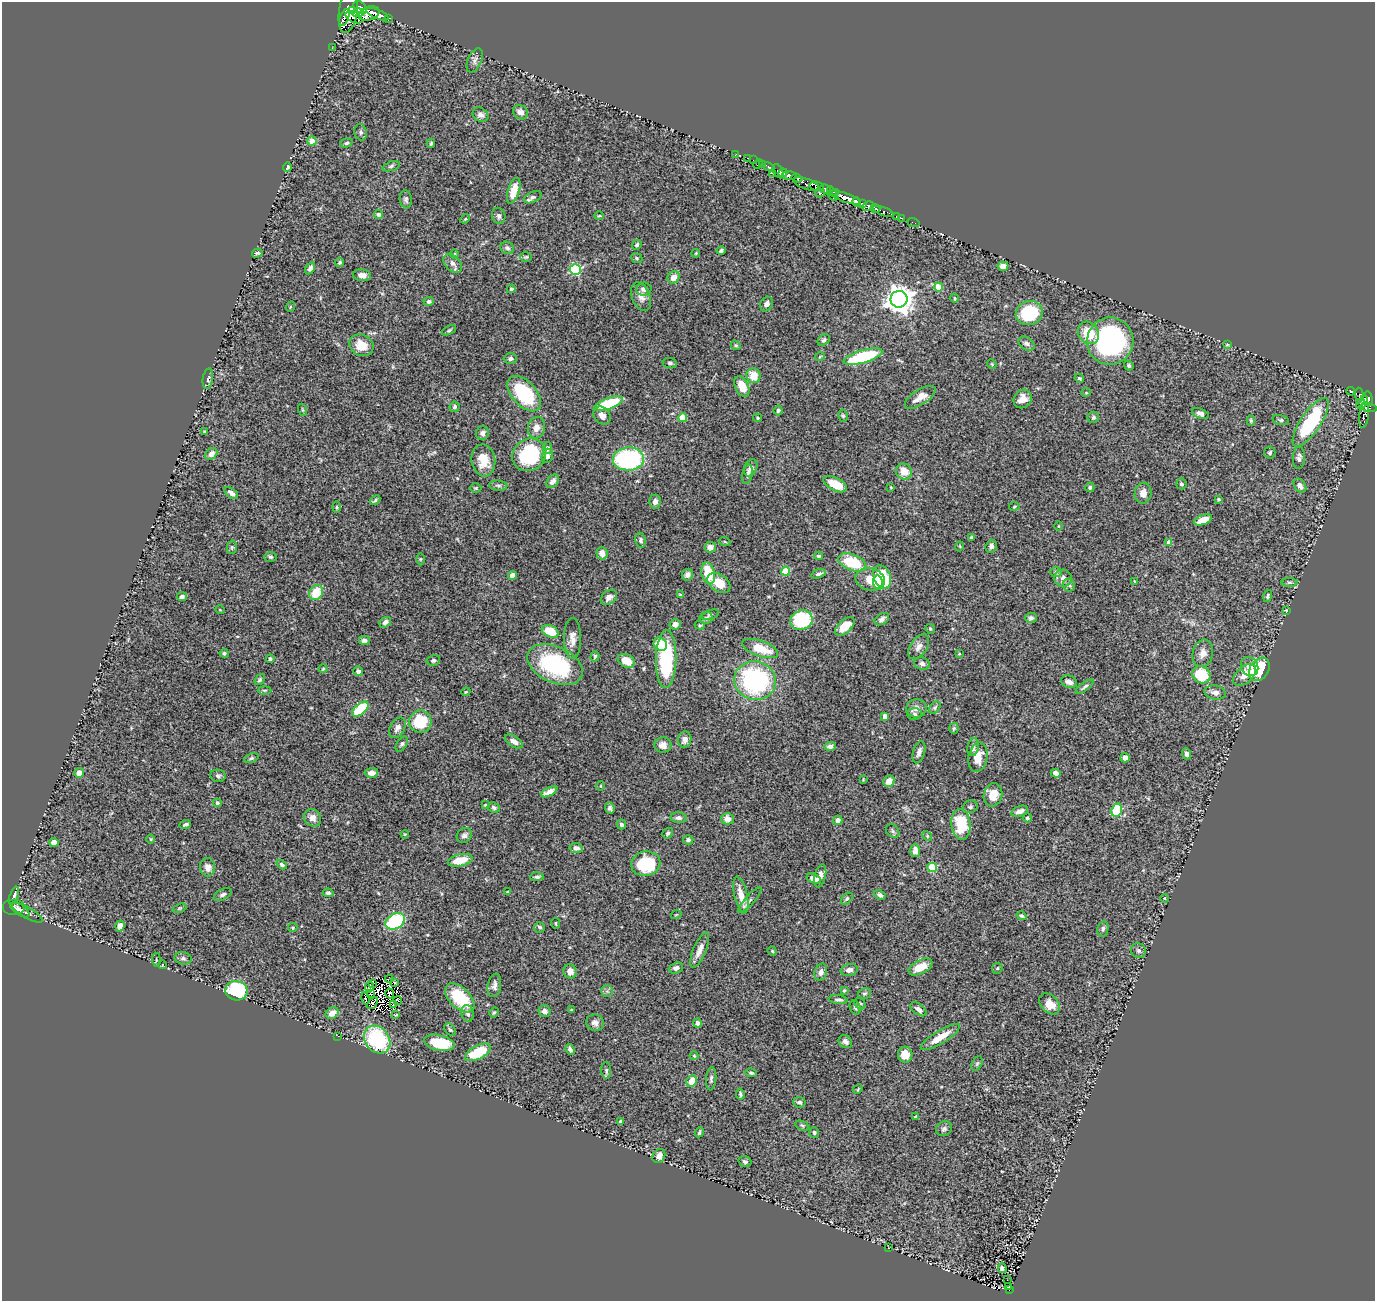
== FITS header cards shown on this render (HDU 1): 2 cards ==
NAXIS1  =                 1373
NAXIS2  =                 1299

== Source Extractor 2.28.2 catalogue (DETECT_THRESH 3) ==
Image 1373 x 1299 px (HDU 1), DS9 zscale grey, 1 PNG px = 1 image px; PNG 1377 x 1303 px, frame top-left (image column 1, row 1299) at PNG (2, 2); each listed source drawn as its Kron ellipse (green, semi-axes under 4 px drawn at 4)
Background 0.99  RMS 0.041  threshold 0.122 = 3 sigma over >= 5 px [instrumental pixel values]
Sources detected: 387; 11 with non-positive FLUX_AUTO (blend fragments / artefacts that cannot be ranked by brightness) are neither listed nor drawn; the other 376 listed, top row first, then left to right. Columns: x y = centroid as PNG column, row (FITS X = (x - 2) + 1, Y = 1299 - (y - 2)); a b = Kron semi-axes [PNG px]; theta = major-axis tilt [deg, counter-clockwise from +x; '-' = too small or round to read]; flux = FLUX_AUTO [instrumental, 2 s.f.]
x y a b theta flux
360 8 8 5 -45 1100
348 11 22 9 81 2500
353 11 3 2 - 300
358 13 6 4 5 270
369 14 11 7 16 1200
377 14 12 4 -23 1200
344 17 9 4 69 800
354 17 9 5 -26 480
388 18 3 3 - 110
332 48 3 2 - 2.9
475 60 13 7 66 11
520 112 8 6 -34 15
480 115 8 6 -33 12
361 132 8 6 -75 6.5
312 141 4 4 - 24
346 143 6 4 18 4.8
431 143 4 3 - 3.8
736 154 2 2 - 12
748 158 3 2 - 17
753 160 2 2 - 7.2
758 164 6 2 45 25
763 164 4 3 - 22
391 166 9 4 19 5.6
287 167 5 3 - 5.5
769 167 6 3 -26 110
778 171 8 4 -59 520
772 173 2 2 - 21
783 173 5 3 - 580
789 175 7 3 -2 220
797 178 5 3 - 330
806 184 13 5 -20 360
816 186 7 4 -5 280
825 189 5 4 - 410
514 191 13 6 72 46
820 193 4 3 - 100
836 193 4 2 - 200
832 194 8 4 -64 560
533 197 9 5 25 7.9
845 197 17 4 -19 2000
406 199 9 6 -83 7.3
857 202 4 3 - 730
862 204 4 3 - 420
868 206 6 4 30 310
875 208 5 4 - 180
883 211 10 3 -21 440
378 215 4 4 - 5.9
499 216 8 6 -76 8.2
599 216 5 3 - 2.7
897 216 3 2 - 14
901 218 3 2 - 24
465 219 5 4 - 2.5
913 222 6 2 -18 13
637 245 5 4 - 5.2
507 248 7 6 - 7.7
721 251 4 3 - 5.4
257 253 5 3 - 5.1
696 253 4 3 - 2.7
455 254 4 3 - 2.4
526 257 6 5 - 3.7
637 258 6 4 -24 4.3
340 262 5 4 - 4.3
453 263 11 7 -46 14
1003 266 5 5 - 16
310 268 6 4 60 12
575 270 5 5 - 230
362 275 9 6 -4 16
674 277 7 5 52 20
938 287 4 4 - 53
511 289 4 4 - 4.5
644 289 7 6 - 11
641 297 15 9 -68 20
955 298 4 3 - 2.5
899 299 8 8 - 3100
429 301 5 4 - 6.7
766 304 7 6 - 9.9
290 307 5 3 - 2.7
1029 313 13 12 - 160
449 330 7 3 28 3.9
1088 333 12 10 -53 61
824 340 7 5 39 6.5
1110 341 24 23 - 510
1026 343 9 6 -32 8.5
361 345 12 10 -29 43
736 345 5 4 - 3.7
1227 345 3 2 - 2.1
820 356 5 3 - 2.5
863 357 20 6 16 230
510 359 6 5 - 6.7
670 363 7 5 -10 6.6
992 364 5 4 - 2.7
1129 365 5 4 - 5.5
753 376 7 7 - 40
1079 378 5 4 - 4.2
208 379 10 5 80 8.1
742 386 11 6 -65 47
1351 391 4 3 - 0.69
1086 393 5 4 - 2.7
524 394 21 12 -47 190
1359 395 7 4 -87 140
920 397 17 7 33 28
1023 399 10 8 50 24
1368 399 7 4 -83 510
1362 402 7 4 55 310
609 403 15 5 18 130
454 407 5 5 - 5.3
1369 408 8 3 -15 67
303 410 6 4 -71 3.4
778 410 5 4 - 5.3
1201 414 9 4 -21 12
1364 415 13 5 84 92
602 416 10 7 -48 16
843 416 6 4 -74 4.1
1093 417 6 5 - 5.4
683 418 4 4 - 69
757 418 5 4 - 3.2
1281 420 8 4 -12 5.8
1251 421 5 4 - 3.3
1311 422 28 10 56 220
536 428 11 8 76 18
204 431 3 2 - 2.3
482 433 7 6 - 10
547 448 6 4 79 6.3
1270 453 6 5 - 5.5
211 454 7 5 42 13
529 455 17 15 35 200
547 456 7 5 71 11
1299 458 11 6 87 10
628 459 15 11 3 380
483 460 16 12 -82 49
751 468 9 6 65 13
904 471 8 7 - 33
748 474 10 5 79 7.7
553 481 7 5 48 11
835 484 13 6 -26 56
1181 484 5 5 - 5.6
498 486 9 5 -4 5.9
1300 486 7 5 -52 14
891 487 3 2 - 2.2
1090 487 5 4 - 5.9
476 488 6 5 - 3.2
231 493 8 4 -38 11
1143 493 10 8 82 21
1218 499 3 3 - 3.8
375 500 6 3 41 4.8
655 502 7 6 - 12
1014 506 5 2 - 2.6
336 507 6 4 -90 3.6
1203 520 9 5 22 36
1059 526 4 3 - 1.8
972 537 4 2 - 3.6
641 540 7 5 -82 6.2
725 542 5 3 - 2.7
1169 542 4 4 - 19
960 546 5 3 - 2.6
991 546 6 5 - 7.9
232 547 7 5 78 3.9
710 547 6 5 - 17
602 553 6 5 - 20
818 556 4 3 - 3.6
270 557 6 4 -2 4.7
420 559 6 4 89 3.3
852 562 14 8 -21 120
786 571 4 4 - 91
1056 572 6 5 - 4.8
708 573 11 6 -77 82
819 574 8 4 16 6.9
513 575 4 4 - 17
687 575 6 5 - 11
882 577 12 8 -66 120
1063 578 9 8 - 15
870 579 15 11 -14 49
1134 581 4 2 - 1.9
878 582 7 5 -82 30
1289 582 8 4 0 3.9
719 583 13 8 -34 43
1069 585 6 6 - 6.1
316 593 8 6 57 66
680 595 3 3 - 3.2
1268 596 6 4 74 4.3
182 597 5 4 - 7.2
609 597 9 6 41 13
220 610 5 3 - 2
1286 610 4 3 - 1.9
710 615 9 4 20 4.9
706 618 6 5 - 6.5
1031 618 6 5 - 7.6
882 619 8 5 31 8.9
801 620 11 9 20 170
385 622 6 4 37 9.7
675 624 5 5 - 20
700 625 5 4 - 3.4
845 626 11 6 43 47
930 629 5 4 - 3.8
550 631 9 5 -26 61
572 638 20 8 -90 23
364 640 5 4 - 10
660 644 7 6 - 66
919 647 14 8 56 17
760 648 19 8 -19 67
224 653 4 4 - 4.6
1203 653 14 10 78 23
959 654 3 2 - 1.9
595 656 5 4 - 4.2
270 659 4 4 - 4.8
666 659 29 10 88 220
433 660 7 5 13 6.3
626 661 9 6 -27 36
922 664 8 6 -14 12
555 665 29 18 -24 260
1249 666 10 8 -59 18
323 669 4 3 - 2.4
1259 669 12 9 55 100
358 671 5 4 - 9.1
1201 675 9 8 - 110
1245 675 13 8 41 35
260 680 6 4 52 4.8
755 681 21 19 -16 390
1069 682 8 6 -20 11
1085 687 10 4 35 6.1
264 690 7 3 0 3.3
466 692 5 4 - 2.6
1215 693 11 7 -10 15
916 708 10 9 - 16
935 708 7 5 50 4.4
360 709 9 5 41 110
915 714 7 5 -2 6.4
885 716 4 4 - 13
420 722 11 11 - 110
397 728 11 7 61 13
954 728 5 4 - 3.7
685 740 8 6 77 14
514 742 10 5 -32 13
402 744 8 5 57 5.6
663 745 8 7 - 17
830 746 6 4 3 11
973 747 9 5 81 11
919 752 11 6 75 13
1186 754 5 4 - 9.5
978 757 15 9 80 40
251 758 7 4 21 5.1
1125 758 5 4 - 17
79 773 5 5 - 20
371 773 7 5 2 17
1056 773 5 4 - 12
218 776 7 6 - 6.8
863 780 3 2 - 2.3
889 781 6 5 - 27
601 786 5 3 - 2.6
549 792 9 4 27 17
993 795 11 9 74 40
217 803 4 4 - 7
485 805 4 4 - 2.7
494 807 6 5 - 7.1
970 807 7 6 - 6.2
610 808 6 4 -69 6.8
1117 810 7 5 68 210
1020 811 9 5 19 15
312 818 9 8 - 17
679 818 8 5 -6 7.5
1027 818 4 4 - 4.9
727 819 6 6 - 19
838 820 5 4 - 12
185 824 6 3 23 4.9
621 824 5 4 - 7.3
961 824 15 9 -83 100
893 831 8 6 -50 6.3
668 833 6 4 38 6.7
405 834 4 4 - 2.6
464 835 8 6 42 9.6
927 836 5 4 - 3.2
151 839 4 4 - 2.7
688 840 5 4 - 6.9
54 842 4 4 - 17
576 848 7 5 -9 12
915 850 6 5 - 23
460 860 12 6 13 47
282 864 6 4 -34 5.9
646 864 15 12 13 150
208 867 9 7 -84 17
932 867 5 4 - 120
820 876 12 5 77 15
537 877 7 4 2 5.9
814 879 7 4 -19 20
507 892 4 2 - 2.3
328 893 6 4 -9 5.2
223 894 9 5 28 7.9
14 895 9 4 70 6.9
741 895 19 6 -77 37
880 895 6 4 -31 6.7
1165 898 4 3 - 2.1
847 899 7 4 45 4.7
750 900 17 4 49 9.4
14 908 11 8 0 8.1
179 908 7 4 19 3.8
20 910 11 5 -34 6.4
27 913 17 5 -30 7.7
676 915 5 3 - 2.1
1021 916 5 3 - 4.7
395 921 10 7 31 230
556 923 5 3 - 2.5
120 926 5 4 - 18
539 927 5 5 - 5.4
293 928 5 4 - 3.8
1103 929 8 5 78 7.2
700 950 19 6 67 22
772 951 5 4 - 3.2
1138 951 8 7 - 7.6
183 958 8 6 -8 7.2
156 960 7 3 -86 2.9
162 965 4 3 - 2.1
920 967 13 7 27 41
676 968 7 5 19 9.9
997 968 6 5 - 3.1
849 970 9 6 13 12
570 971 7 6 - 17
821 972 9 6 73 13
389 979 4 2 - 4.1
394 982 3 2 - 0.72
372 983 4 2 - 1.4
494 985 12 6 80 11
369 987 5 2 - 1.6
236 991 11 9 -13 240
607 991 6 5 - 5.9
844 991 4 3 - 3
370 993 3 3 - 0.8
390 993 5 3 - 3.1
864 993 7 5 17 4.5
365 998 6 2 -78 2.3
460 998 18 10 -44 130
838 999 9 4 -6 7
398 1001 4 2 - 8.6
373 1003 7 2 54 4.4
860 1004 6 5 - 4.5
1049 1004 12 8 -47 33
393 1005 3 2 - 6.6
855 1007 7 5 -71 5.4
919 1009 9 5 -37 11
571 1010 3 3 - 2.8
545 1011 6 6 - 12
494 1012 5 3 - 3.4
332 1013 7 5 34 22
468 1013 8 6 -76 9.3
396 1015 3 2 - 2.2
595 1023 9 8 - 12
698 1023 4 4 - 12
450 1030 7 5 -48 4.9
338 1036 3 2 - 38
940 1037 23 6 31 42
377 1039 15 12 -52 220
845 1042 7 6 - 10
439 1043 15 7 -13 110
570 1049 6 4 -66 7.7
478 1052 14 7 26 98
905 1055 8 7 - 31
694 1056 4 4 - 2.6
977 1063 8 5 63 4.6
606 1071 8 5 -84 5.2
751 1073 6 4 -11 4.5
711 1079 11 5 86 7.8
692 1081 6 5 - 30
858 1089 5 4 - 2.6
740 1094 5 4 - 5.3
799 1102 6 5 - 7.2
916 1116 3 3 - 4
621 1121 4 3 - 4.6
802 1126 7 4 -21 5
944 1129 8 7 - 7.8
699 1132 5 3 - 4.6
814 1133 5 5 - 5.7
659 1156 7 6 - 16
745 1161 6 5 - 6.8
888 1248 2 2 - 11
1002 1268 5 4 - 8.2
1007 1280 2 2 - 3.7
1008 1287 3 3 - 0.44
1009 1290 3 2 - 12
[11 non-positive-flux detections neither listed nor drawn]